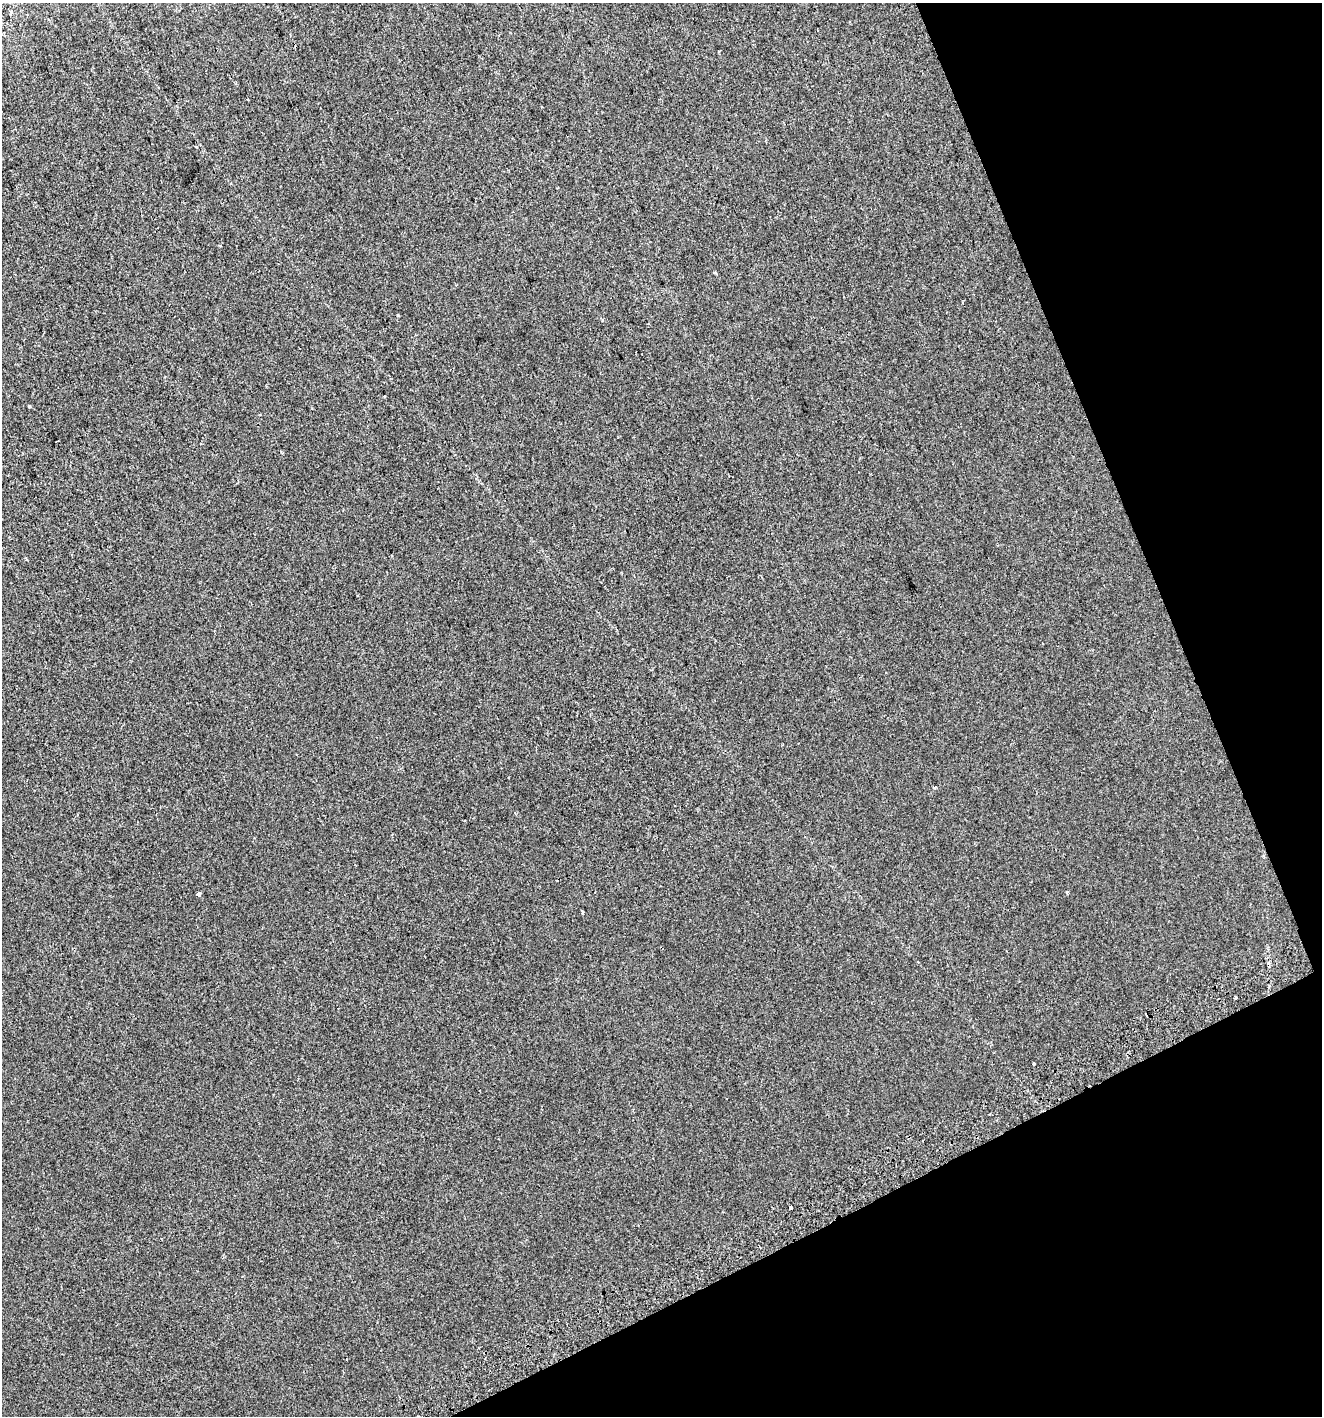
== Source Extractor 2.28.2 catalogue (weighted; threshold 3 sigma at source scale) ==
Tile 12 of 4 x 4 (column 4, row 3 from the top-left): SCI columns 4068-5387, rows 1457-2870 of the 5552 x 5736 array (HDU 1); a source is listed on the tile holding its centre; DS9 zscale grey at full resolution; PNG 1324 x 1418 px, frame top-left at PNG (2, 3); no overlay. Shown black and unused: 21% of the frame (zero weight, under 2 of 3 exposures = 2% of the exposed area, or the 3 px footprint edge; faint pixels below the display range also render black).
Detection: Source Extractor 2.28.2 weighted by HDU 2 'WHT'; one run over the whole footprint, this tile lists its part. Background -1.28e-04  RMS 0.0074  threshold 0.0334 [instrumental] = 3 sigma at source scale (4.5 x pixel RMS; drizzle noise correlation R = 1.50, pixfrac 1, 0.0396/0.0396 arcsec/px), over >= 5 px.
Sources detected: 13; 3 cosmic-ray / hot-pixel residue — not listed; the other 10 listed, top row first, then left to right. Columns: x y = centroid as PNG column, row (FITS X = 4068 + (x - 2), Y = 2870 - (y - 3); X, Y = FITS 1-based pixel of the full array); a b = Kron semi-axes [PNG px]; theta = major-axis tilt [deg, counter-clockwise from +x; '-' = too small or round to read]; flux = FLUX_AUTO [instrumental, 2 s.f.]
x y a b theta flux
398 316 3 3 - 2.9
30 406 4 3 - 0.66
56 441 3 2 - 0.65
935 787 4 3 - 1.2
1067 892 3 3 - 1.6
199 894 4 4 - 4.5
583 912 3 3 - 1
1235 998 3 3 - 2.5
1034 1063 3 3 - 2.4
790 1208 3 3 - 5.6